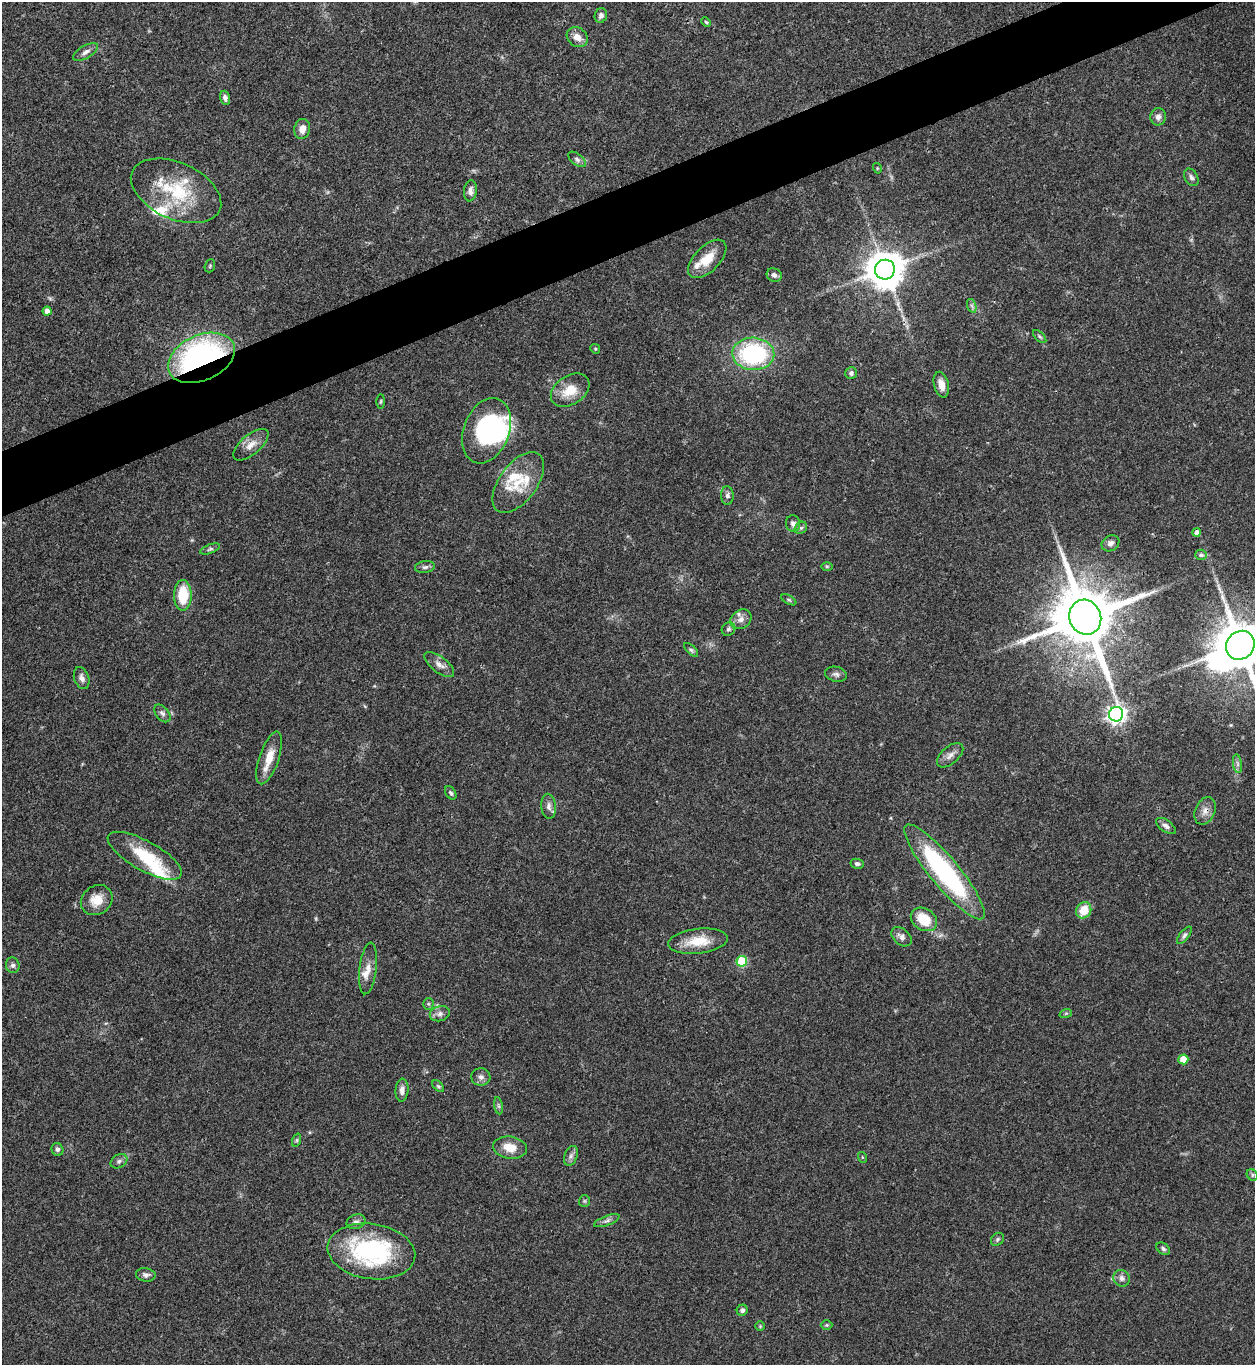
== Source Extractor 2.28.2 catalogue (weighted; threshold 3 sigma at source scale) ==
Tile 10 of 4 x 4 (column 2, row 3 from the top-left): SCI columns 1532-2784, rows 1365-2727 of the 5443 x 5458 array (HDU 1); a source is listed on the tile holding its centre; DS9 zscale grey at full resolution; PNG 1257 x 1367 px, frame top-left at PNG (2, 2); each listed source drawn as its Kron ellipse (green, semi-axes under 4 px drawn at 4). Shown black and unused: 4% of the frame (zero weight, under 3 of 4 exposures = <1% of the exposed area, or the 3 px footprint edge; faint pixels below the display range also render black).
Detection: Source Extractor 2.28.2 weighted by HDU 2 'WHT'; one run over the whole footprint, this tile lists its part. Background 0.062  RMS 0.0052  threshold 0.0232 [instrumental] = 3 sigma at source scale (4.5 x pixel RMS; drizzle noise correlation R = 1.50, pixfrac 1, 0.05/0.05 arcsec/px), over >= 5 px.
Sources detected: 108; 2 inside a brighter object's white glare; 1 long thin detection or spike segment (spike, bleed or trail) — neither listed nor drawn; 10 inside a brighter listed object's ellipse — not listed separately; the other 95 listed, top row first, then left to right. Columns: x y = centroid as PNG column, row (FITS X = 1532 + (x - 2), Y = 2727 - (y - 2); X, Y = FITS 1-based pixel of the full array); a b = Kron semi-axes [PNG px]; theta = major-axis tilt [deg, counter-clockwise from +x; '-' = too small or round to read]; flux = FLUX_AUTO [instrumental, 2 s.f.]
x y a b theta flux
601 15 7 6 - 1.8
706 22 5 3 - 0.6
577 37 11 9 -39 4.2
86 52 14 6 31 2.4
225 98 7 5 -73 1.7
1158 117 8 8 - 2.4
302 129 10 8 75 3.9
577 159 10 5 -38 1.5
877 168 5 3 - 0.48
1191 177 9 6 -62 1.6
176 191 48 28 -24 34
470 191 10 6 82 2.4
707 259 24 12 45 11
210 266 7 5 70 0.72
885 270 10 10 - 1400
774 275 8 6 -28 1.9
972 306 7 4 -71 1.1
47 311 4 4 - 3.1
1040 337 8 4 -45 1
595 349 5 4 - 0.59
753 354 21 16 -3 62
201 358 35 23 24 140
851 373 6 6 - 1.4
941 385 13 7 -76 4.7
570 390 21 14 34 11
381 401 7 3 89 0.63
487 431 34 23 69 55
251 445 21 10 40 5.1
518 482 35 19 54 16
727 496 9 6 -87 1.6
793 524 8 7 - 2.1
801 528 7 5 42 1.1
1197 532 4 4 - 1.7
1110 543 9 7 32 2.3
210 549 10 4 20 1.2
1201 555 6 5 - 1.1
827 566 6 4 0 0.68
425 567 10 6 8 1.5
183 595 15 9 -90 17
789 600 8 3 -30 0.75
1085 617 18 15 -68 4800
741 619 11 9 35 3
728 629 7 6 - 1.4
1240 645 15 13 48 2900
691 650 8 4 -44 1
439 664 17 8 -38 3.5
836 674 11 7 -14 1.9
82 678 11 7 -71 2.4
162 713 10 6 -50 1.7
1116 714 7 7 - 240
950 755 16 8 41 3.2
269 758 27 10 71 8.9
1237 764 9 4 -81 1.4
451 793 7 5 -57 1.1
549 806 12 7 -85 2.7
1205 811 14 10 67 4
1166 826 11 6 -36 2.1
145 856 41 14 -29 23
857 864 6 5 - 1.4
945 872 60 14 -50 87
97 900 17 14 36 8
1084 910 8 7 - 9.7
924 919 14 10 -33 14
1184 935 10 4 52 1.3
901 937 11 8 -41 2.6
698 941 30 12 6 13
742 961 5 5 - 24
13 965 8 7 - 1.7
368 968 26 8 83 5.3
428 1004 5 5 - 0.77
1066 1013 6 4 19 0.7
440 1014 10 7 14 2.4
1183 1059 5 5 - 8.8
481 1077 9 8 - 2.2
438 1086 7 4 -45 0.88
402 1090 11 6 85 2.8
498 1106 8 4 -81 1
297 1140 7 4 71 0.78
510 1148 17 11 -9 8
57 1149 6 5 - 1.6
571 1156 10 6 70 1.8
862 1157 5 3 - 0.5
119 1161 9 6 29 1.5
1252 1175 6 5 - 0.92
584 1201 6 5 - 0.77
607 1221 13 5 21 1.8
356 1222 9 7 16 1.8
997 1239 7 5 47 0.95
1163 1249 7 5 -39 1.2
371 1251 44 27 -8 70
146 1275 10 6 -7 1.7
1122 1278 9 7 -52 2.4
742 1310 6 5 - 1.4
827 1325 6 5 - 0.76
760 1326 5 5 - 0.62
Overlapping masked pixels (flux is a lower limit): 3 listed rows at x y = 201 358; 1085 617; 1205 811
Isophote crosses this tile's border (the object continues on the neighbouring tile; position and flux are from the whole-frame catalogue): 1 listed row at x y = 1240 645